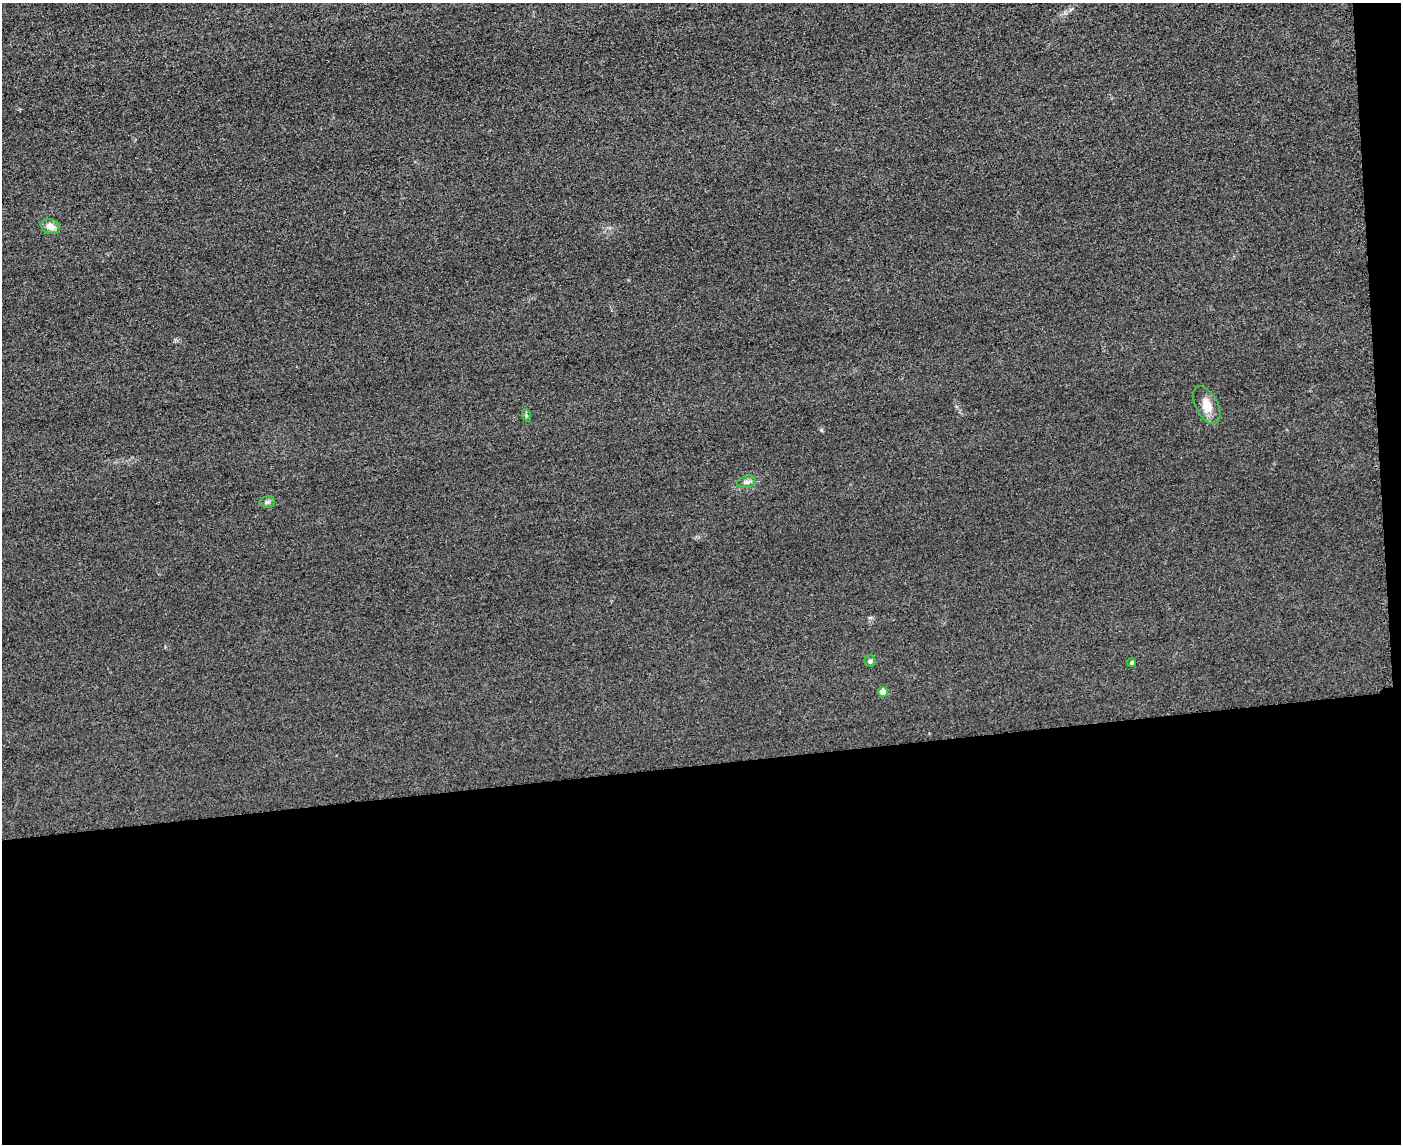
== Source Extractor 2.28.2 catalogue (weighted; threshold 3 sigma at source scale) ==
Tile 12 of 3 x 4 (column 3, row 4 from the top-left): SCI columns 3051-4449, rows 24-1165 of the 4592 x 4615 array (HDU 1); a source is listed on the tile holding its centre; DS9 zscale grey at full resolution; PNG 1403 x 1146 px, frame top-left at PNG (2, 3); each listed source drawn as its Kron ellipse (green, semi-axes under 4 px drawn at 4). Shown black and unused: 34% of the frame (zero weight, under 3 of 4 exposures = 3% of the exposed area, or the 3 px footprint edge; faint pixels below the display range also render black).
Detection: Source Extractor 2.28.2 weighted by HDU 2 'WHT'; one run over the whole footprint, this tile lists its part. Background 0.0674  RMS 0.017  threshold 0.0782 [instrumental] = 3 sigma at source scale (4.5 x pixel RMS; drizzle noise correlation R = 1.50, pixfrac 1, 0.05/0.05 arcsec/px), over >= 5 px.
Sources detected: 8; all 8 listed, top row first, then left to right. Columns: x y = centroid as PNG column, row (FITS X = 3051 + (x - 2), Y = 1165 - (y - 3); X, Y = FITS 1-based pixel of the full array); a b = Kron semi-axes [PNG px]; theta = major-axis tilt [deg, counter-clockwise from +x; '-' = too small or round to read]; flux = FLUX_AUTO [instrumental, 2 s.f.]
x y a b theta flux
51 227 9 7 -18 14
1207 405 21 11 -62 23
526 415 6 4 -73 2.4
747 482 10 6 17 5.7
267 502 8 6 14 4
870 661 6 5 - 2.9
1131 663 4 4 - 2.8
883 692 5 5 - 24